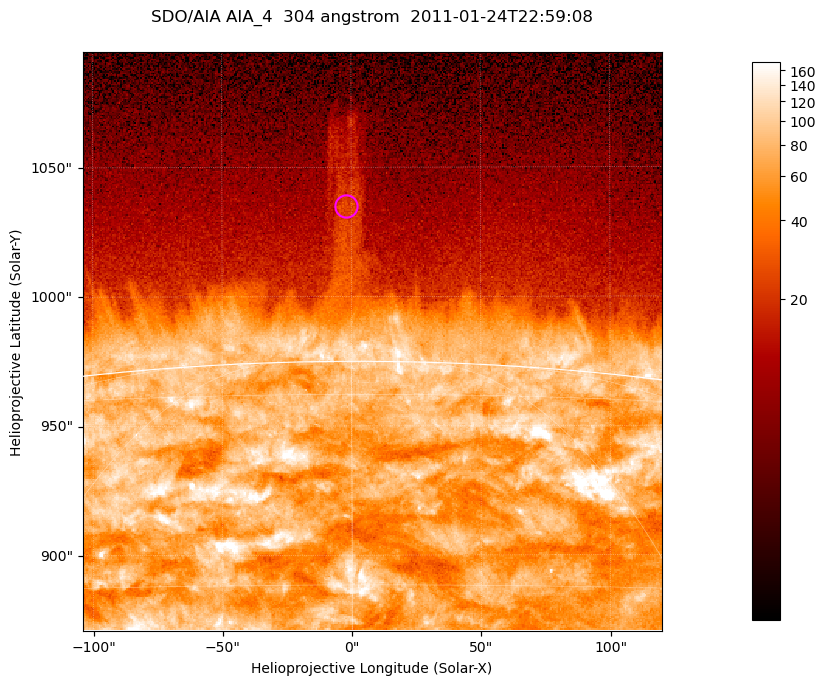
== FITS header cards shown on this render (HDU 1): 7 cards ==
TELESCOP= 'SDO/AIA '           / For AIA: SDO/AIA
INSTRUME= 'AIA_4   '           / For AIA: AIA_ATA1, AIA_ATA2, AIA_ATA3 or AIA_AT
WAVELNTH=                  304 / [angstrom] Wavelength
WAVEUNIT= 'angstrom'           / Wavelength unit: angstrom
DATE-OBS= '2011-01-24T22:59:08.124' / [ISO] Date when observation started; ISO 8
CTYPE1  = 'HPLN-TAN'           / CTYPE1; Typically HPLN
CTYPE2  = 'HPLT-TAN'           / CTYPE2; Typically HPLT

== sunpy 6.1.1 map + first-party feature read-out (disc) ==
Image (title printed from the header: SDO/AIA AIA_4  304 angstrom  2011-01-24T22:59:08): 373 x 373 px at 0.6 arcsec/px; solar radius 975 arcsec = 1625 px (partial field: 0.8% of the solar disc is inside the frame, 46% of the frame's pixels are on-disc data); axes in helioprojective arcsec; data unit not stated in the header (colour bar unlabelled)
Orientation: roll -0.132 deg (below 1 deg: not rotated)
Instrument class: DISC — disc imager (sunpy class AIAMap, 304 A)
Bright regions (active regions / flare kernels): reference = the on-disc median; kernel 3 px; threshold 5 sigma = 128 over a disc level ~70.9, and >= 1.15x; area >= 139 px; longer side >= 4 px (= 2.4 arcsec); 0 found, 0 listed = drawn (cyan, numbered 1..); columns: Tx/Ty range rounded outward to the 2 arcsec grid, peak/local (2 s.f.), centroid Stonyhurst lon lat
Off-limb structures (1.02-1.3 R_sun): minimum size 69 px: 5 found; the strongest spans PA ~0 deg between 1.03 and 1.1 R_sun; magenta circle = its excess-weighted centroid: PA ~0 deg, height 1.06 R_sun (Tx ~-2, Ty ~1036 arcsec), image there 2.4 x the reference